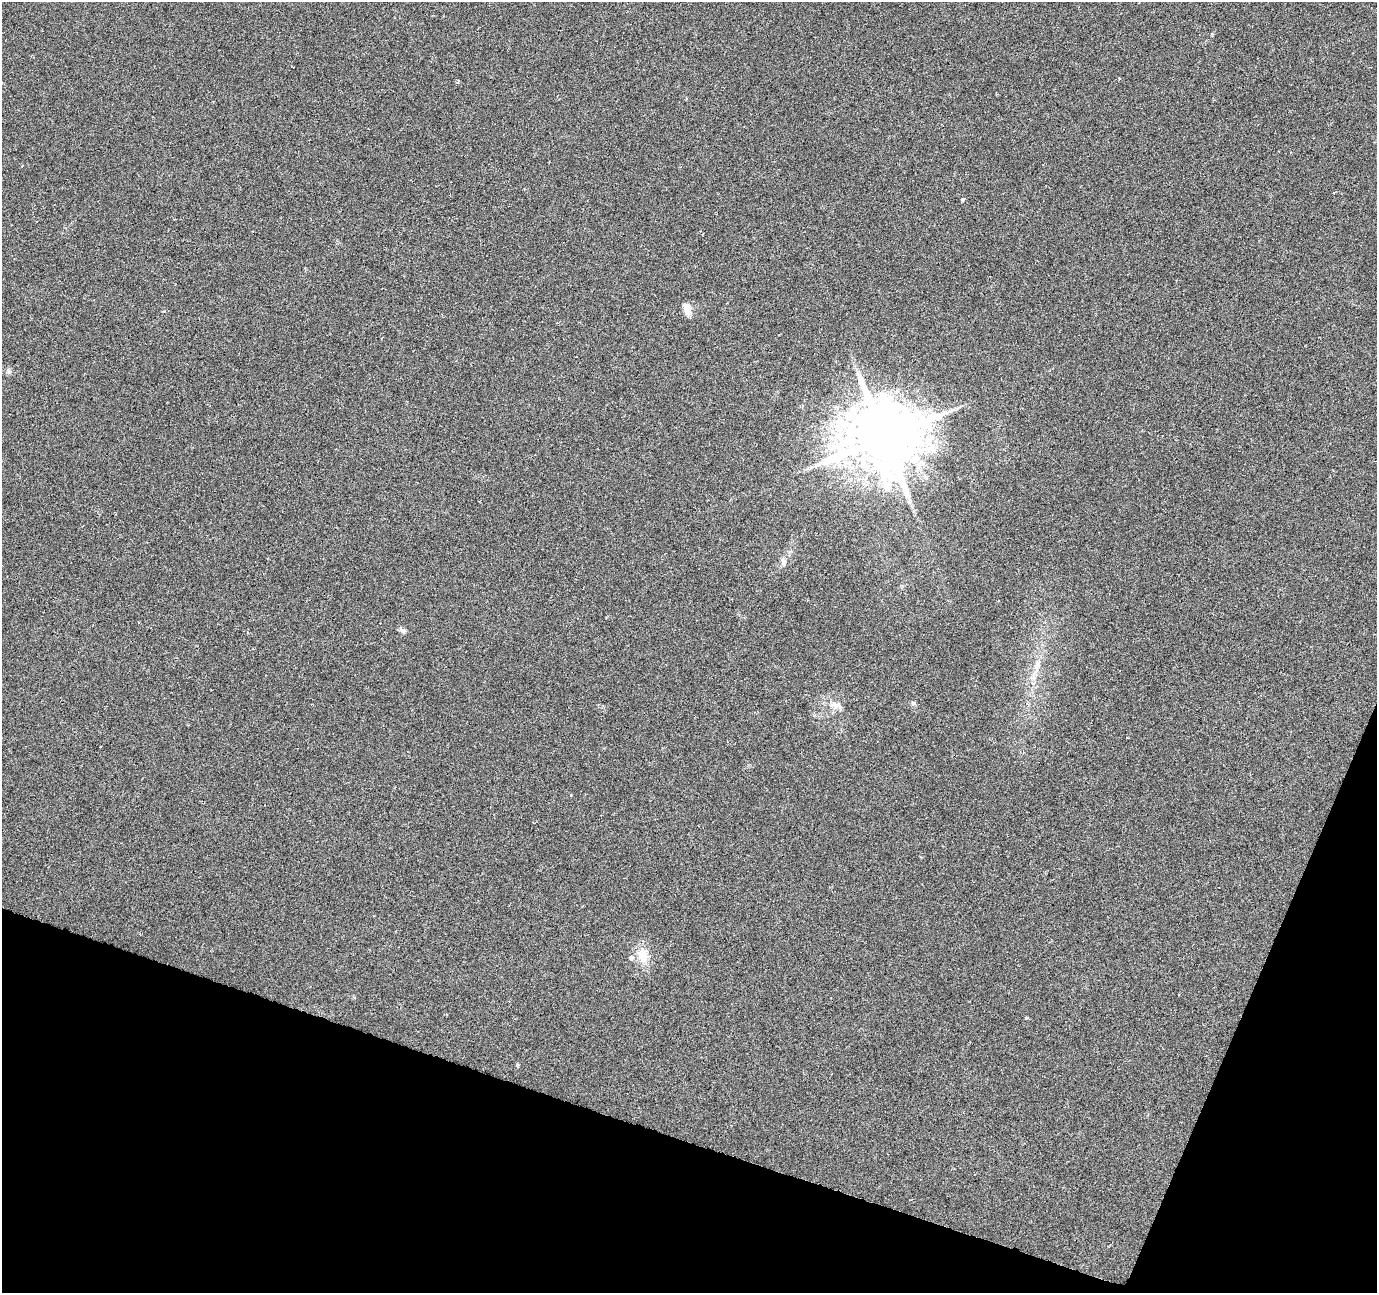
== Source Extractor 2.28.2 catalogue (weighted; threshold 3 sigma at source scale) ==
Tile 15 of 4 x 4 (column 3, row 4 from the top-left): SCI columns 2756-4130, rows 274-1564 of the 5505 x 5644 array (HDU 1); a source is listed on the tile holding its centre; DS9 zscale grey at full resolution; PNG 1379 x 1295 px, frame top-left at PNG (2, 2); no overlay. Shown black and unused: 16% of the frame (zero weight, under 3 of 6 exposures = <1% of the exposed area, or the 3 px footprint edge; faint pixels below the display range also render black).
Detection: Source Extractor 2.28.2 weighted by HDU 2 'WHT'; one run over the whole footprint, this tile lists its part. Background 0.0271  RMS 0.0039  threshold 0.0158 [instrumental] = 3 sigma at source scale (4.09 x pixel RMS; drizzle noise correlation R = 1.36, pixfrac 0.8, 0.0396/0.0396 arcsec/px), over >= 5 px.
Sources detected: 15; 2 cosmic-ray / hot-pixel residue — not listed; the other 13 listed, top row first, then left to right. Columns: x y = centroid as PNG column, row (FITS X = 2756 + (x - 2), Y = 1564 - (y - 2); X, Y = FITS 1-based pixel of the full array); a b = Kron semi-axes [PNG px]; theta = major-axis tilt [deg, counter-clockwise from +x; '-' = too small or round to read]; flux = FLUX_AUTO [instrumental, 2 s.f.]
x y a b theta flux
962 200 5 5 - 0.46
687 309 14 8 -78 3.5
951 410 8 4 19 0.96
884 437 20 20 - 3100
811 467 7 4 20 0.75
910 501 7 6 - 0.93
783 561 10 7 -81 1.5
402 630 10 6 -28 1.1
1037 667 17 6 75 2.8
913 703 7 6 - 0.73
836 705 20 7 -11 2.5
643 955 16 11 -78 6.6
631 958 6 6 - 1.2
Unlisted compact peaks at least as high as the median listed source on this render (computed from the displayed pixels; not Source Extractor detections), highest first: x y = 1026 1018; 517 1065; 164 311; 1212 35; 571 795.